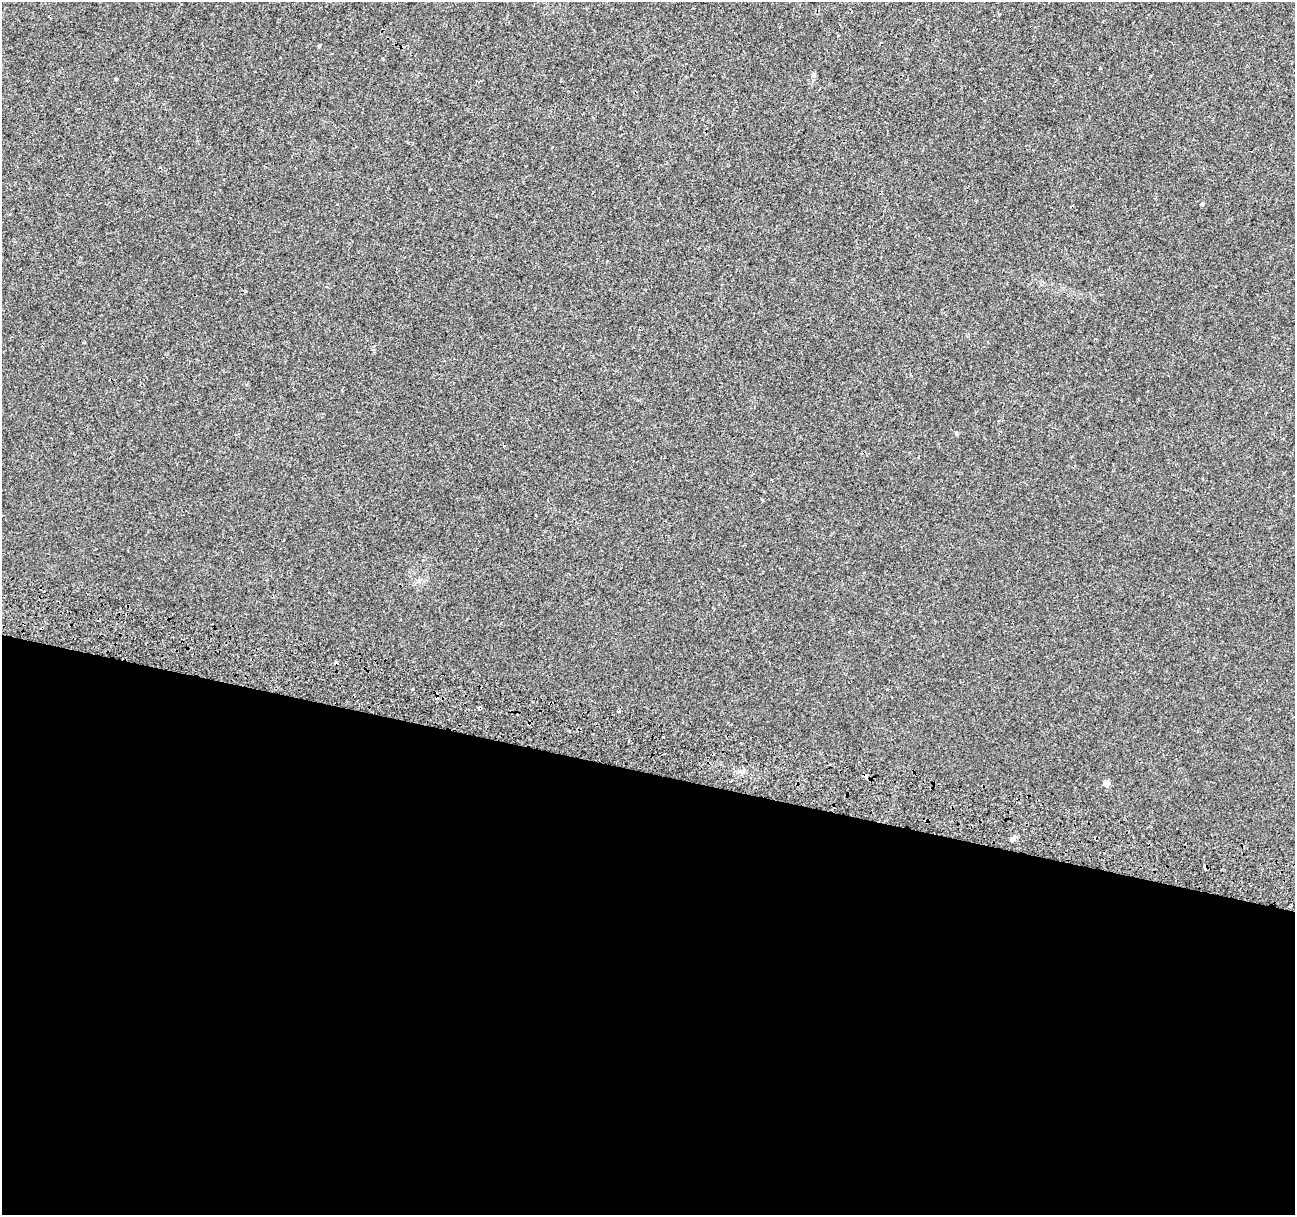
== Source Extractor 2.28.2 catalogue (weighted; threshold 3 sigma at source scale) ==
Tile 14 of 4 x 4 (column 2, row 4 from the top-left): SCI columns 1319-2611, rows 339-1551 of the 5215 x 5469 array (HDU 1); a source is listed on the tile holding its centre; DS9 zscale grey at full resolution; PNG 1297 x 1217 px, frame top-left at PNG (2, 2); no overlay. Shown black and unused: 36% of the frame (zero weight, under 2 of 3 exposures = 3% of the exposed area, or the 3 px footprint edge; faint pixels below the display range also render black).
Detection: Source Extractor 2.28.2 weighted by HDU 2 'WHT'; one run over the whole footprint, this tile lists its part. Background 0.00835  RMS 0.0031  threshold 0.0138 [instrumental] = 3 sigma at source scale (4.5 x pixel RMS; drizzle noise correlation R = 1.50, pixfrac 1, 0.0396/0.0396 arcsec/px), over >= 5 px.
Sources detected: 18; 6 cosmic-ray / hot-pixel residue — not listed; the other 12 listed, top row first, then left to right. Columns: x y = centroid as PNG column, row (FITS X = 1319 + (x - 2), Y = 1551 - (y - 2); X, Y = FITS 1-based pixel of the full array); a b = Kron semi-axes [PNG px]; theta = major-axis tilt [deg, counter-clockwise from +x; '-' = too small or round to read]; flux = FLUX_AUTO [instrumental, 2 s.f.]
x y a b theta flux
319 46 4 4 - 0.32
813 75 7 4 -90 0.56
1202 204 4 3 - 1.7
83 343 3 2 - 0.27
956 433 4 4 - 0.41
762 500 4 3 - 0.25
412 689 3 3 - 0.55
480 709 3 3 - 1.1
663 737 3 2 - 0.35
1106 783 5 5 - 2.8
1012 839 3 3 - 24
1205 867 4 3 - 2.8
Overlapping masked pixels (flux is a lower limit): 2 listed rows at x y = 480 709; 1205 867